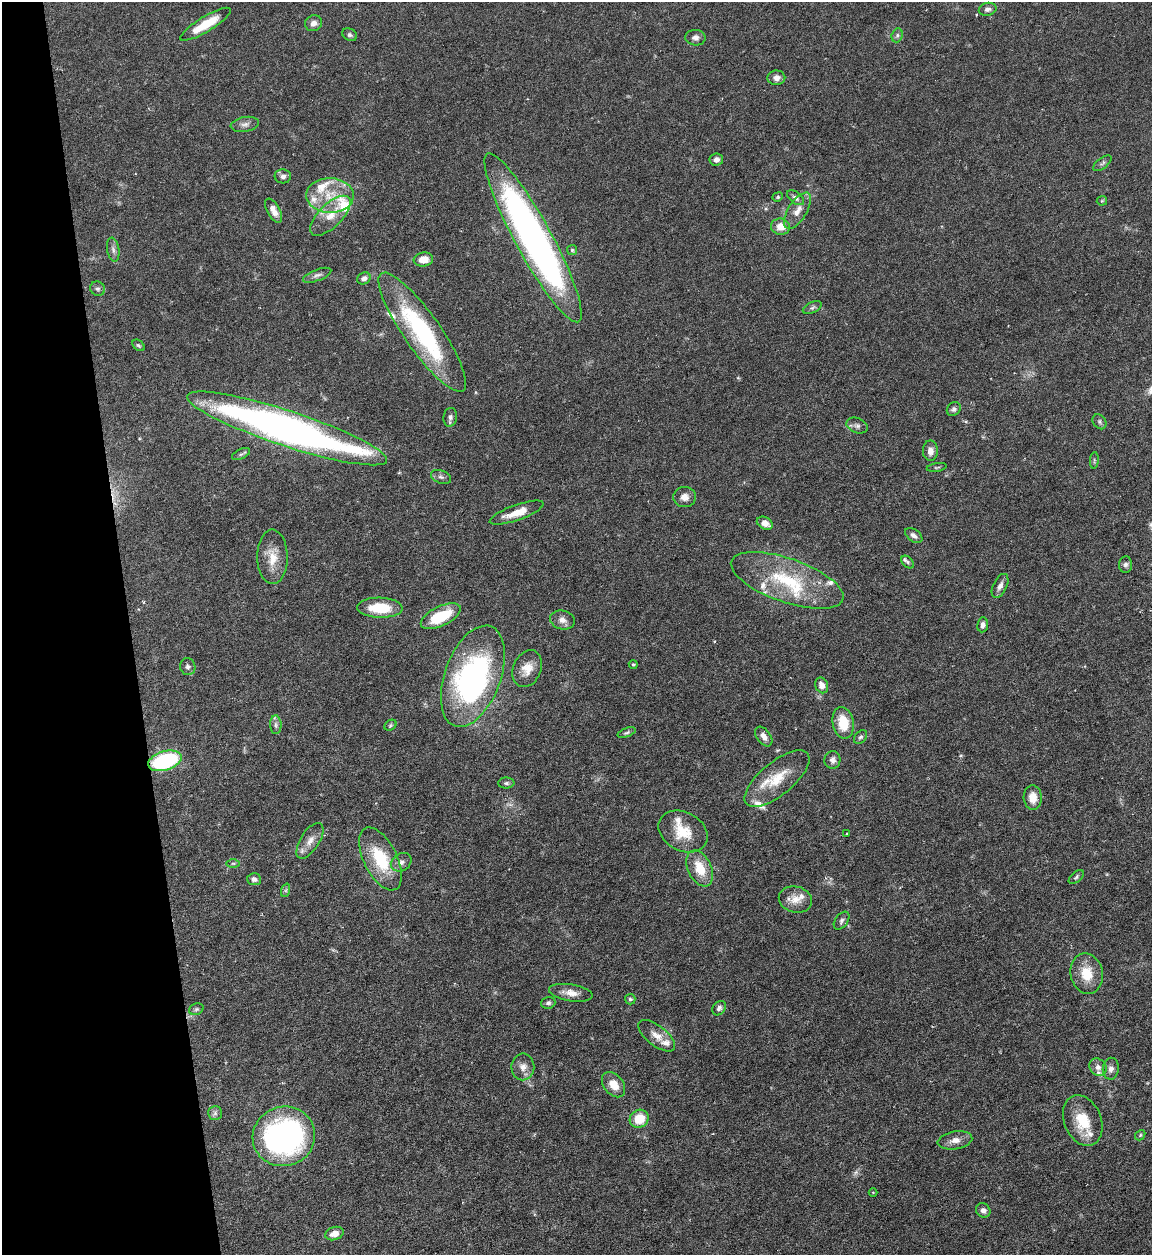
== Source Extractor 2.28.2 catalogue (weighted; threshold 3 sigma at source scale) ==
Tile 5 of 4 x 4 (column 1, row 2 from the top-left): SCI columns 257-1406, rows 2505-3757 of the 4992 x 5009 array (HDU 1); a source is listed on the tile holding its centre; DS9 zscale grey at full resolution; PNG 1154 x 1257 px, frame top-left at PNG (2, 2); each listed source drawn as its Kron ellipse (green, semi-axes under 4 px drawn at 4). Shown black and unused: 11% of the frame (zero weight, under 4 of 7 exposures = <1% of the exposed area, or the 3 px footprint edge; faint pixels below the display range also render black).
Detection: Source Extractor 2.28.2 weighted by HDU 2 'WHT'; one run over the whole footprint, this tile lists its part. Background 0.0565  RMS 0.0027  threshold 0.0112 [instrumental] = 3 sigma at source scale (4.09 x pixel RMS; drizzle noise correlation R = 1.36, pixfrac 0.8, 0.05/0.05 arcsec/px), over >= 5 px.
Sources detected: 118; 1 too faint to see at this stretch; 1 inside a brighter object's white glare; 1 cosmic-ray / hot-pixel residue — neither listed nor drawn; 15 inside a brighter listed object's ellipse — not listed separately; the other 100 listed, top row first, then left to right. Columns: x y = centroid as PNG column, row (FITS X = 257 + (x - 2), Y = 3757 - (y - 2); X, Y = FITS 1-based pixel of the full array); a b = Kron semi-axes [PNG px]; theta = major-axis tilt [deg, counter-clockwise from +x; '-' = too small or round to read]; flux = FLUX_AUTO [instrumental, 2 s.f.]
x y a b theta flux
988 9 9 6 13 0.88
314 23 9 7 24 1.4
206 24 29 7 31 6.5
350 35 8 6 -26 0.66
897 35 7 5 70 0.62
695 38 10 7 -4 1.2
776 78 9 7 2 1.3
245 124 14 7 10 1.3
716 160 7 6 - 1.1
1102 163 11 5 38 0.67
283 176 8 7 - 1
330 195 24 17 -2 7.3
778 197 5 4 - 0.34
796 198 10 5 -37 0.87
1102 201 5 5 - 0.28
274 211 13 6 -61 1.9
797 211 20 9 58 2.7
330 216 26 11 44 4.2
781 227 9 8 - 2.9
533 238 96 18 -61 130
113 250 12 6 -80 1
572 250 5 5 - 0.39
423 259 10 7 8 2.9
317 275 15 5 21 1
364 278 7 5 29 1
98 289 7 7 - 0.73
812 308 10 5 24 0.61
422 332 71 18 -55 36
139 345 7 5 -38 0.43
954 409 7 6 - 0.75
450 417 9 7 81 0.86
1099 422 8 6 -56 0.66
857 426 11 7 -19 1
287 428 105 17 -18 150
930 451 10 7 -90 1.7
241 454 9 5 25 0.57
1094 460 8 3 85 0.36
937 467 10 3 9 0.36
441 477 10 6 -22 0.77
685 497 11 10 - 1.7
517 513 28 7 19 4.5
765 523 8 6 -26 1.6
914 535 10 6 -35 0.94
272 557 27 15 -89 4.9
908 562 7 5 -42 0.48
1125 564 8 6 84 0.75
787 580 59 22 -19 19
1000 586 13 7 64 1.3
380 608 23 10 -2 8.3
441 616 21 10 26 11
562 620 12 9 -14 1.5
983 625 7 5 83 1
633 664 4 4 - 0.31
188 667 8 7 - 0.88
527 669 19 14 68 3.6
473 676 53 28 70 58
822 685 8 6 -66 1.8
843 723 16 10 -79 6.2
276 725 9 5 -88 0.71
390 725 6 5 - 0.39
627 733 9 4 20 0.53
764 736 11 7 -53 1.5
861 737 8 5 49 0.54
832 760 9 8 - 1.1
165 761 17 9 17 25
777 779 40 16 40 8.1
506 783 8 5 1 0.6
1033 798 12 9 -86 2.9
683 831 26 19 -28 6.9
846 833 3 2 - 0.27
310 841 20 9 58 2.6
380 859 34 16 -64 12
401 862 11 8 31 1.2
233 863 7 4 0 0.5
700 868 19 11 -65 5.8
1076 877 9 5 41 0.52
254 879 7 6 - 0.87
286 890 7 4 72 0.47
795 899 17 13 -15 3.2
842 921 10 6 53 0.73
1087 974 20 16 -79 6.1
571 993 22 8 -9 2.6
630 999 5 5 - 0.47
548 1003 7 5 16 0.63
719 1008 8 6 51 0.83
196 1009 7 5 21 0.55
657 1036 22 10 -38 2.7
523 1067 13 11 89 2.1
1098 1067 9 8 - 1.3
1111 1069 11 8 83 1.2
614 1085 14 9 -52 3.7
215 1113 7 7 - 0.72
639 1119 10 9 - 5.8
1083 1121 26 18 -68 7.7
1140 1135 5 4 - 0.36
284 1136 31 29 22 66
955 1140 17 8 10 2.1
873 1192 4 3 - 0.2
983 1210 7 6 - 1
334 1233 9 6 17 2.1
Overlapping masked pixels (flux is a lower limit): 1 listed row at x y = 165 761